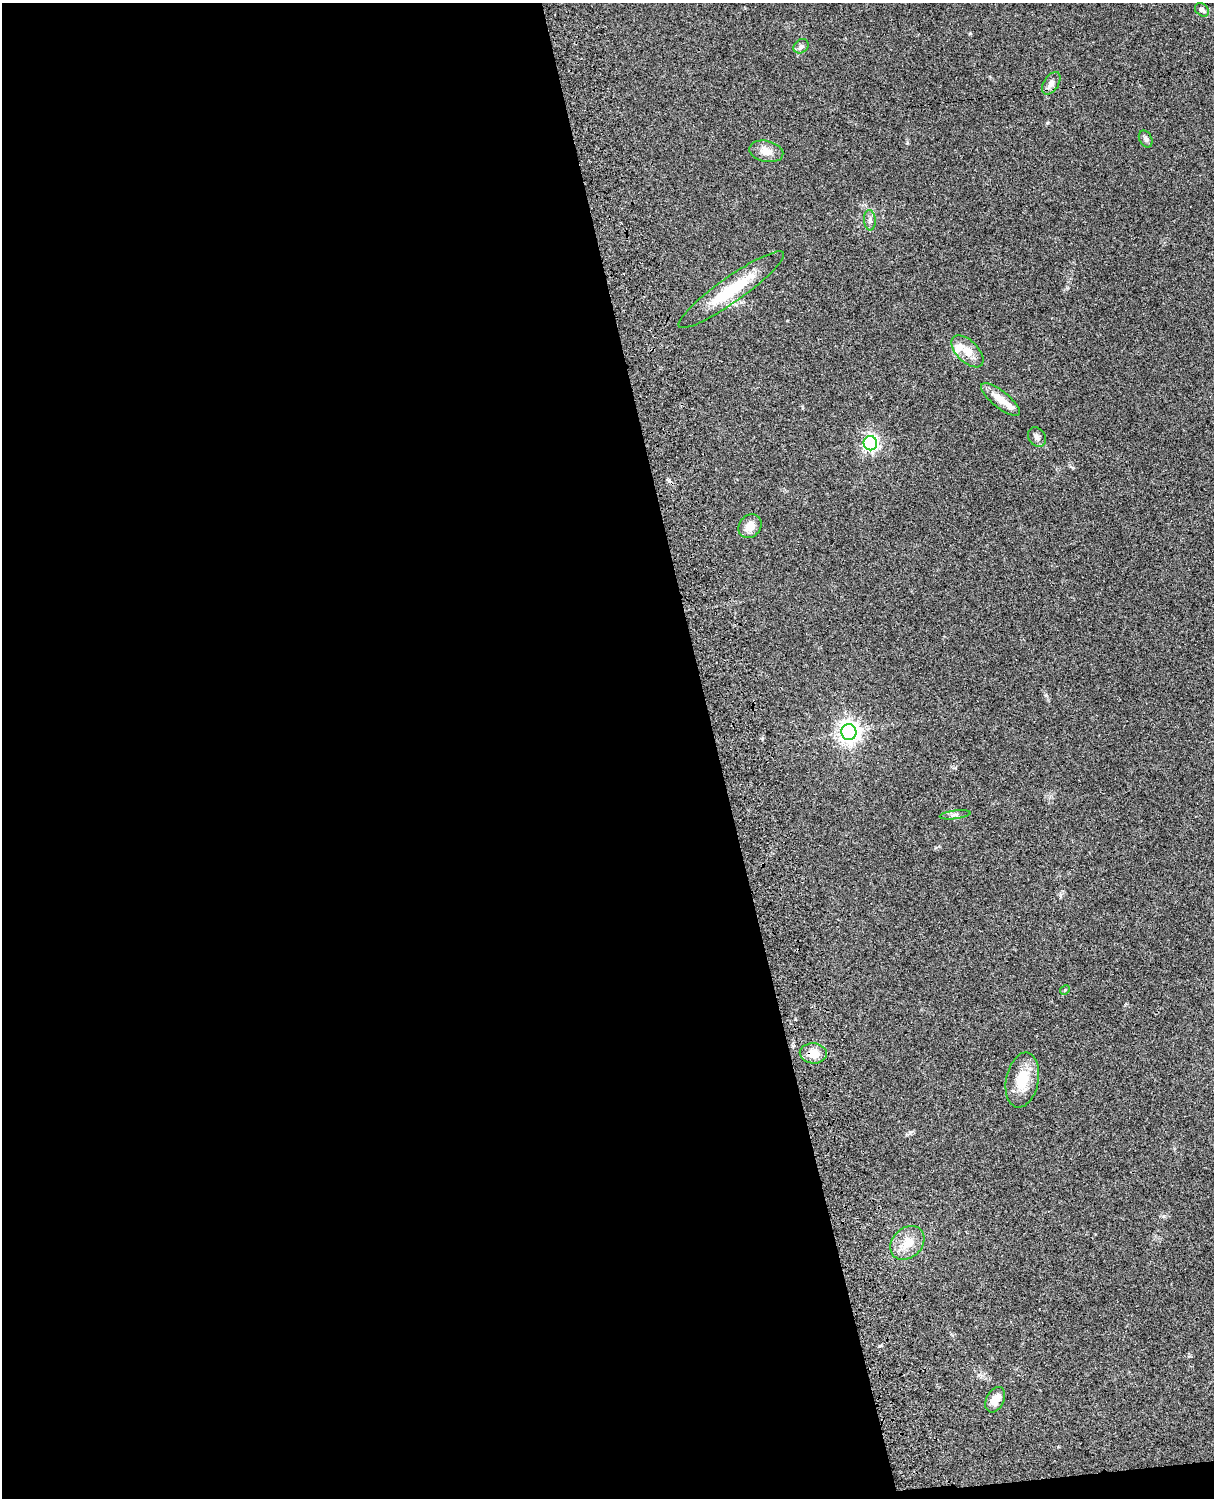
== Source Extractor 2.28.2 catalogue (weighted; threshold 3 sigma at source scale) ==
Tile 9 of 4 x 3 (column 1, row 3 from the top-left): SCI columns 121-1332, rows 277-1772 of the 5087 x 4926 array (HDU 1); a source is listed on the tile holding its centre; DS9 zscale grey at full resolution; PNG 1216 x 1500 px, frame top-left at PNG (2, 3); each listed source drawn as its Kron ellipse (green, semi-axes under 4 px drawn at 4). Shown black and unused: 60% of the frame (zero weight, under 3 of 4 exposures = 6% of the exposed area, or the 3 px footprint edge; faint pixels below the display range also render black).
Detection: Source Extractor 2.28.2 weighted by HDU 2 'WHT'; one run over the whole footprint, this tile lists its part. Background 0.076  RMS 0.0057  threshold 0.0257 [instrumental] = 3 sigma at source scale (4.5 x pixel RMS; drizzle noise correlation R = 1.50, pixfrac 1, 0.05/0.05 arcsec/px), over >= 5 px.
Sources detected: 21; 2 inside a brighter listed object's ellipse — not listed separately; the other 19 listed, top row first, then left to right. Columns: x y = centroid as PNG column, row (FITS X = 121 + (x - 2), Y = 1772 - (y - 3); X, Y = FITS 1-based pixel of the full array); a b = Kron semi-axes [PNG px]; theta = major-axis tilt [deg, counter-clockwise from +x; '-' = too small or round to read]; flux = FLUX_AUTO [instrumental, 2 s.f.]
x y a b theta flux
1202 10 8 6 -41 1.6
801 46 8 6 38 1.6
1051 83 13 7 57 3.4
1146 139 9 6 -63 1.6
766 151 17 10 -12 6.2
870 220 10 6 -85 1.9
731 290 64 12 35 28
967 351 20 10 -45 7.4
1001 400 24 8 -38 7.9
1037 437 10 8 -56 2.3
870 443 7 6 - 150
750 526 13 10 52 5.9
849 732 8 7 - 380
955 815 15 3 7 1.5
1065 990 5 4 - 0.6
813 1053 13 10 -4 7.3
1022 1080 28 16 78 16
907 1243 19 14 44 9.7
995 1400 13 8 64 5.6
Overlapping masked pixels (flux is a lower limit): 1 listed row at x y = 813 1053
Unlisted compact peaks at least as high as the median listed source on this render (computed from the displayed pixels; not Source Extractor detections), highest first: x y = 879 1346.